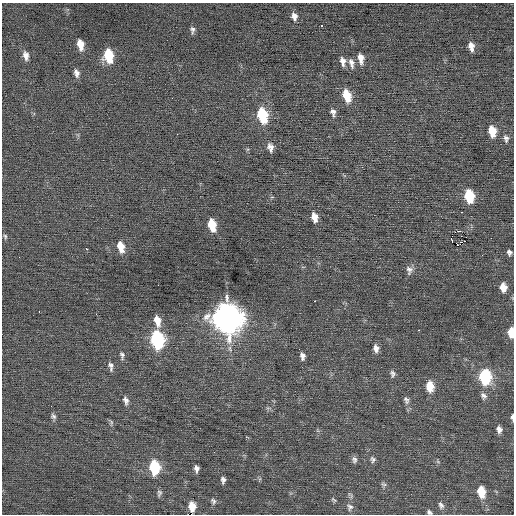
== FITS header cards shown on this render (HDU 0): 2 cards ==
NAXIS1  =                  512 / Axis length
NAXIS2  =                  512 / Axis length

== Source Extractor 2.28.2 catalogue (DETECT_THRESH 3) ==
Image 512 x 512 px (HDU 0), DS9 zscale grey, 1 PNG px = 1 image px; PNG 516 x 516 px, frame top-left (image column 1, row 512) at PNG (2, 3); no overlay
Background 0.0349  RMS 0.74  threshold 2.23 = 3 sigma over >= 5 px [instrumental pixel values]
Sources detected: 72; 1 with non-positive FLUX_AUTO (blend fragments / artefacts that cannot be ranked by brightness) is not listed; the other 71 listed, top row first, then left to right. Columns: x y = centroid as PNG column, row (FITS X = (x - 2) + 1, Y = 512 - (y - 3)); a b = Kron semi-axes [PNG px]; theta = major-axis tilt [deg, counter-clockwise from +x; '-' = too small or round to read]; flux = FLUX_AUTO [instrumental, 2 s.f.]
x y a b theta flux
294 16 9 7 -75 280
321 26 3 3 - 260
192 30 9 5 -86 150
80 44 10 6 -79 600
471 47 9 6 -82 350
26 56 11 7 -76 290
108 56 11 7 -83 2100
361 58 12 6 -83 400
343 61 11 6 -80 290
351 63 13 7 -77 280
76 73 10 6 -74 230
347 95 12 7 -74 1200
333 112 10 6 -80 200
262 115 12 7 -77 3100
492 131 10 7 -80 980
177 134 2 2 - 130
506 138 11 7 -80 200
270 147 10 7 -78 280
469 196 10 7 -81 2300
461 212 2 2 - 270
314 217 10 6 -79 480
212 225 10 6 -77 1300
459 231 4 2 - 780
5 236 7 5 -74 88
461 236 2 2 - 34
491 238 2 2 - 42
465 241 2 2 - 20
458 245 3 2 - 1100
121 247 12 7 -75 670
86 249 3 2 - 130
509 252 6 5 - 140
482 255 3 2 - 35
409 270 12 9 -83 240
503 287 8 6 -86 510
314 301 3 2 - 200
39 312 2 2 - 30
227 318 14 11 -76 68000
157 321 13 7 -77 570
418 330 3 2 - 150
511 332 9 5 -89 780
157 340 12 8 -79 7400
376 348 10 7 -82 270
122 355 11 5 -81 160
302 356 9 6 -85 210
111 366 11 6 -79 200
393 374 9 7 -79 160
485 377 11 8 -84 3900
430 386 12 8 -83 750
483 396 9 7 -49 180
126 400 11 6 -76 220
406 400 11 7 -69 190
53 416 8 6 -39 130
512 417 7 3 -87 110
111 423 9 4 -83 98
499 429 8 6 -75 220
214 452 2 2 - 99
373 459 9 6 -72 140
354 460 9 7 -82 160
438 462 6 4 -20 70
154 467 11 7 -84 3100
196 469 8 5 -87 200
223 480 7 5 -87 160
384 484 9 4 -25 99
481 492 11 7 -79 1000
159 493 9 6 76 130
333 500 7 4 -40 72
213 501 8 6 -65 130
441 505 10 7 -65 180
192 506 8 6 -85 890
350 507 9 8 - 190
429 512 7 4 -39 110
At the frame edge (FLAGS 8, measured only in part): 4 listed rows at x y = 511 332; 512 417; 192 506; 429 512
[1 non-positive-flux detection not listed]